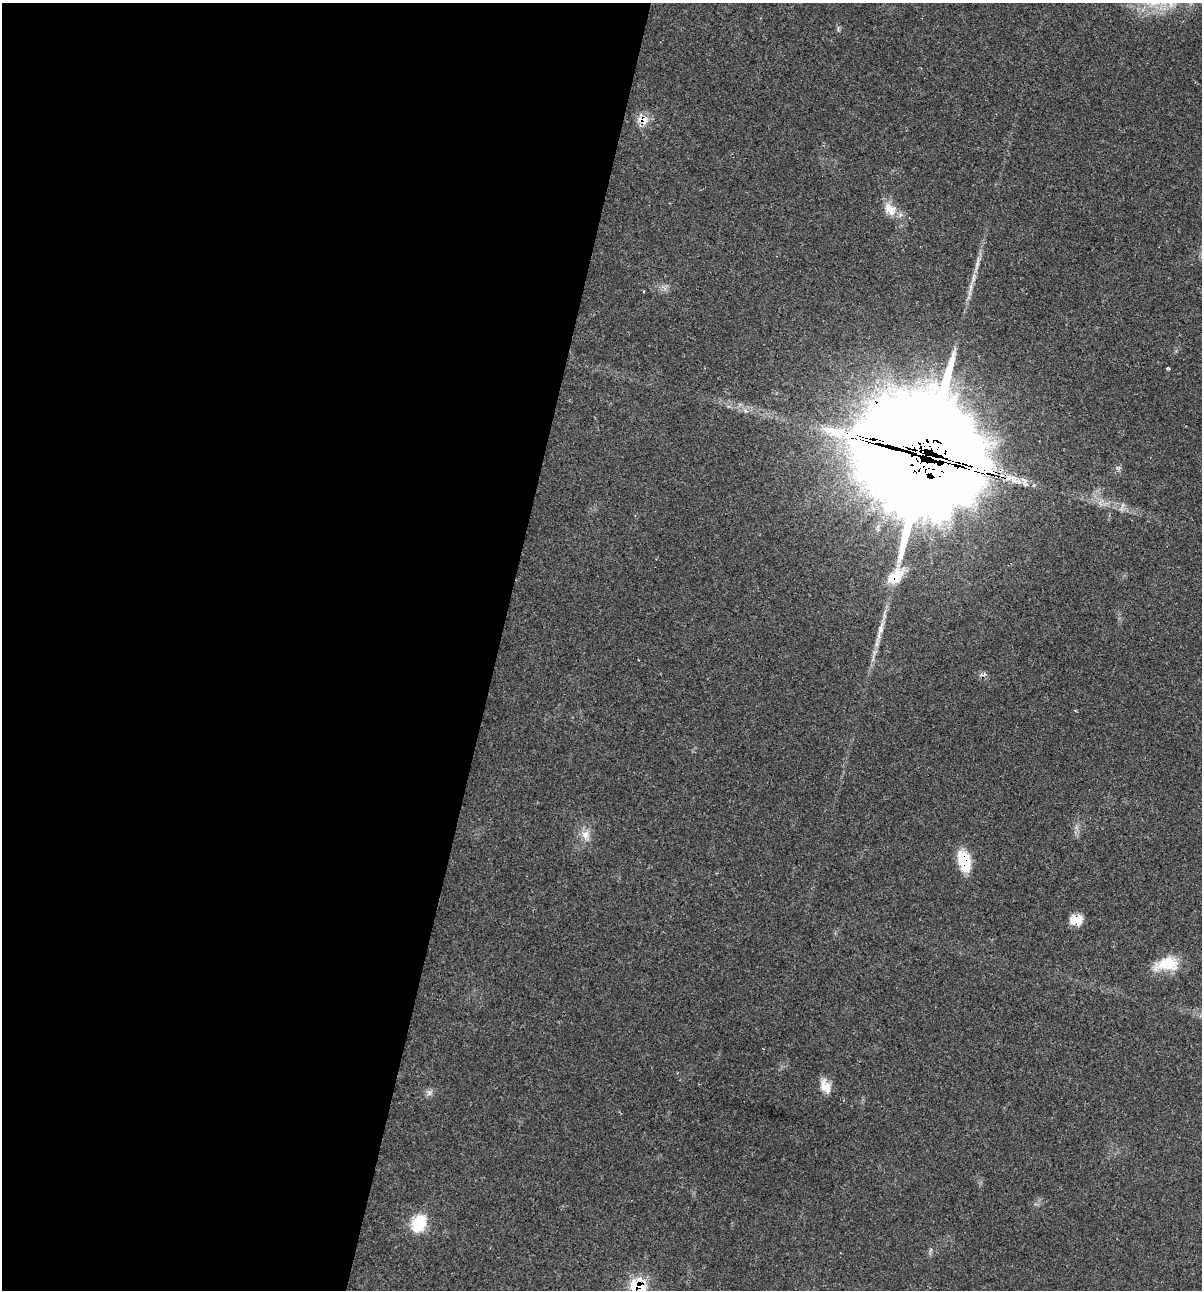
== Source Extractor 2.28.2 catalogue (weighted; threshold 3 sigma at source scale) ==
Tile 5 of 4 x 4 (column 1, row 2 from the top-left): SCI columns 124-1323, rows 2579-3866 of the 5169 x 5155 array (HDU 1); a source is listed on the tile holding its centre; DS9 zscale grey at full resolution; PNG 1204 x 1292 px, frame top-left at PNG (2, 3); no overlay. Shown black and unused: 41% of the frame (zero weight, under 2 of 3 exposures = <1% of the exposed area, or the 3 px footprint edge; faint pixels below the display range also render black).
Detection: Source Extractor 2.28.2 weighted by HDU 2 'WHT'; one run over the whole footprint, this tile lists its part. Background 0.0685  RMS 0.0055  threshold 0.0247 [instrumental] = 3 sigma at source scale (4.5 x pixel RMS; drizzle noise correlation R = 1.50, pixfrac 1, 0.05/0.05 arcsec/px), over >= 5 px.
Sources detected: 17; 2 inside a brighter listed object's ellipse — not listed separately; the other 15 listed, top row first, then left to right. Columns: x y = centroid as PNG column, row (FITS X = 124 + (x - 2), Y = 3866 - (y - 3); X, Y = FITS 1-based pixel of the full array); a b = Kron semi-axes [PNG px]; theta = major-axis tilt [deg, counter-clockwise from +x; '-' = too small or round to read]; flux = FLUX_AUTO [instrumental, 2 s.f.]
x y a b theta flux
643 119 17 12 -26 6.6
890 209 21 12 -51 8
1168 368 4 3 - 0.85
933 447 71 22 -19 4700
923 469 111 89 -90 4600
895 576 23 14 42 12
881 628 18 7 76 4.5
585 835 16 10 -68 5.3
964 861 20 10 -70 23
1076 920 13 10 1 8.6
1167 964 32 16 10 16
826 1086 17 11 -58 6.8
429 1093 8 6 -46 1.8
419 1223 23 16 63 16
638 1286 18 17 - 21
Overlapping masked pixels (flux is a lower limit): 7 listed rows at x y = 643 119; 933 447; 923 469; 895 576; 964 861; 1076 920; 638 1286
Isophote crosses this tile's border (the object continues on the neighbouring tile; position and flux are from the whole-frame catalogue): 1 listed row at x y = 638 1286